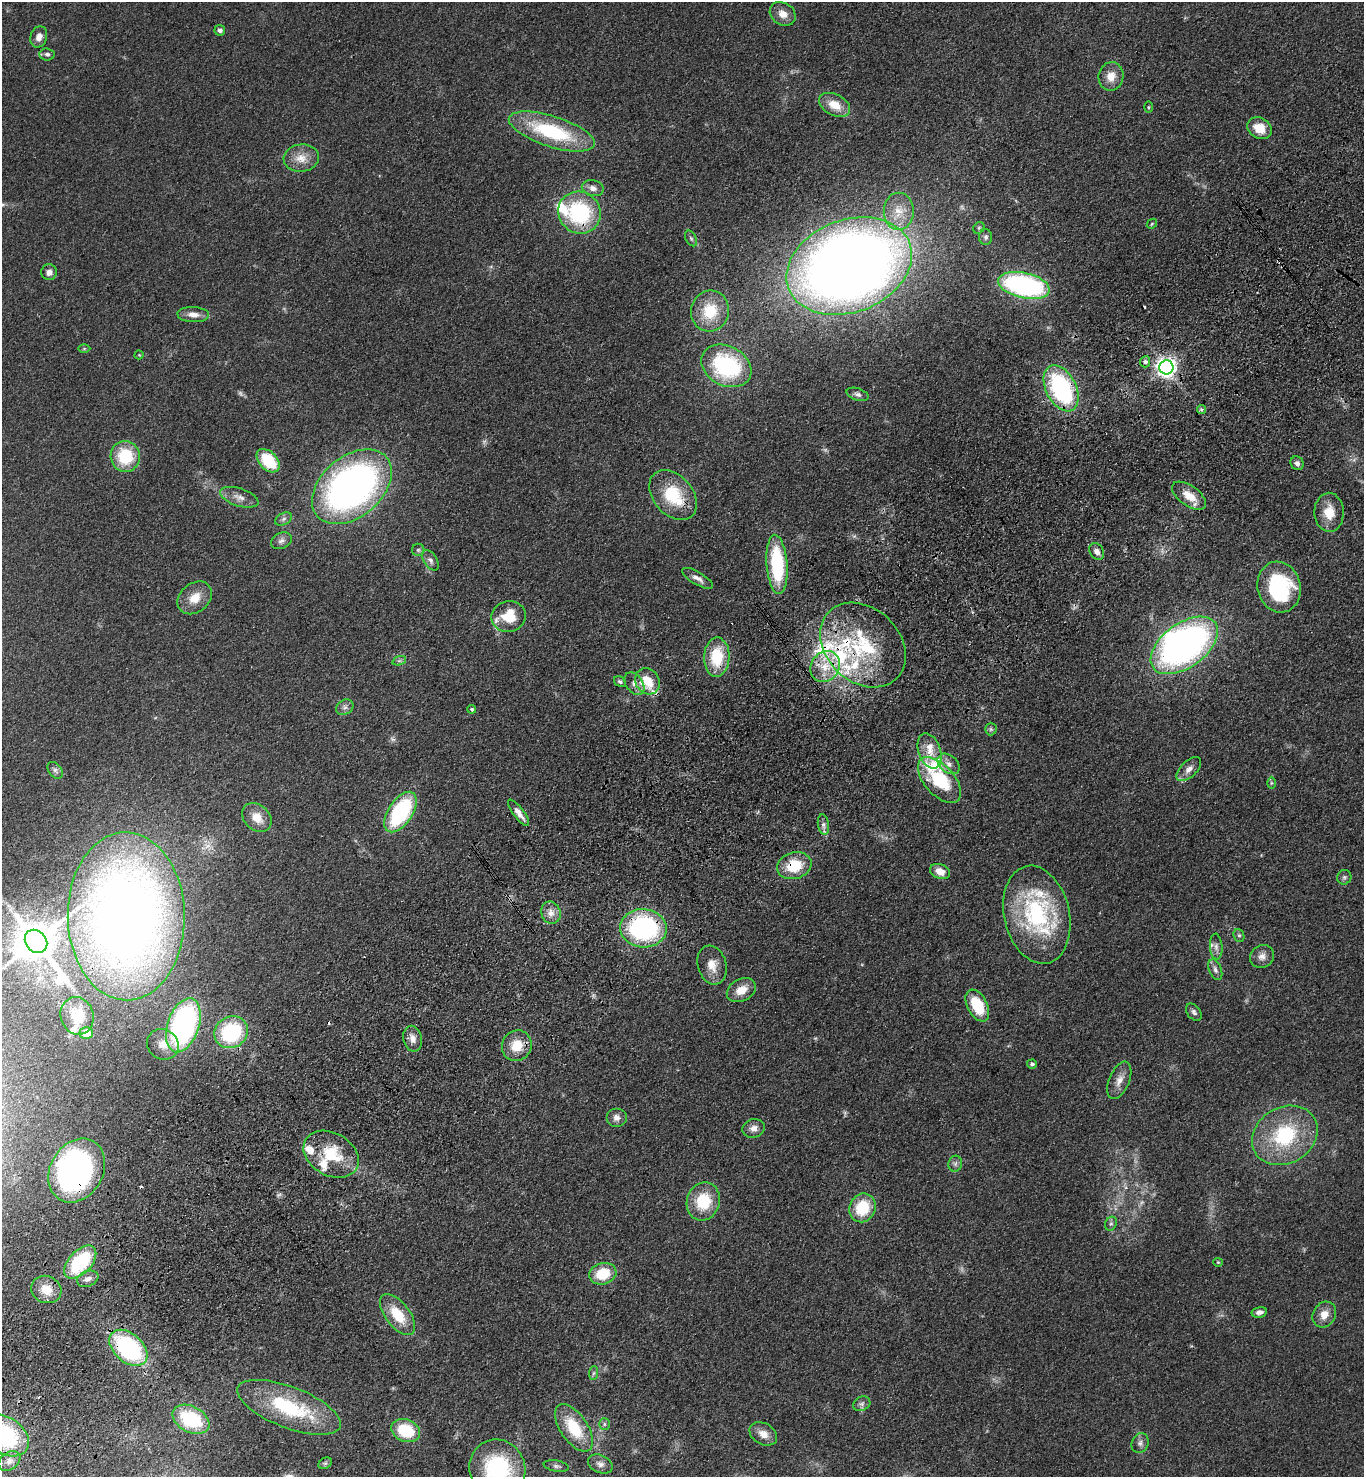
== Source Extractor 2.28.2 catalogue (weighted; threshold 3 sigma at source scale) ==
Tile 7 of 4 x 4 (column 3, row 2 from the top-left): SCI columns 3098-4459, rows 3044-4518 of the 6055 x 6086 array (HDU 1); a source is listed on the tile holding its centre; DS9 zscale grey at full resolution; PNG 1366 x 1479 px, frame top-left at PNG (2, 2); each listed source drawn as its Kron ellipse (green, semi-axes under 4 px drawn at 4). Shown black and unused: <1% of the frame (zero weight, under 3 of 4 exposures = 6% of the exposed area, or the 3 px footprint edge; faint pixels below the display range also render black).
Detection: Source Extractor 2.28.2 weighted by HDU 2 'WHT'; one run over the whole footprint, this tile lists its part. Background 0.0995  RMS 0.0068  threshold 0.0306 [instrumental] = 3 sigma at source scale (4.5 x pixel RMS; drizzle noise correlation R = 1.50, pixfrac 1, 0.05/0.05 arcsec/px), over >= 5 px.
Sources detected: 153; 6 too faint to see at this stretch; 2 inside a brighter object's white glare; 3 cosmic-ray / hot-pixel residue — neither listed nor drawn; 15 inside a brighter listed object's ellipse — not listed separately; the other 127 listed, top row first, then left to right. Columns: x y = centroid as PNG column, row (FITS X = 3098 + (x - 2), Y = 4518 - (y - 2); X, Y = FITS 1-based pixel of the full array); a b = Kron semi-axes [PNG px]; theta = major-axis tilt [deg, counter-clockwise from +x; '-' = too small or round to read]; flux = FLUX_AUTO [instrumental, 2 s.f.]
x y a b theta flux
783 14 14 11 -35 7.3
220 30 5 5 - 2.1
39 37 11 8 73 4.7
47 54 7 6 - 2
1111 76 14 12 80 8.6
835 105 16 10 -28 12
1148 107 6 4 90 0.82
1259 128 13 10 -28 12
552 131 45 15 -18 63
301 158 18 13 5 9.8
593 188 11 8 -12 4.2
899 211 18 15 90 13
579 213 22 20 -42 66
1152 224 6 4 47 0.88
979 228 6 5 - 1.2
986 237 8 6 -89 2
691 238 8 5 -62 1.5
849 266 64 46 21 970
49 272 8 7 - 3.8
1024 285 26 12 -13 140
710 311 20 19 - 22
193 315 16 7 -3 5.2
84 349 6 4 1 0.85
139 355 4 4 - 0.69
1145 362 5 5 - 2.1
726 366 26 19 -28 75
1166 367 7 7 - 390
1061 388 25 15 -63 97
857 394 11 6 -18 2.3
1201 409 4 3 - 2
125 456 15 14 - 32
268 461 14 9 -47 31
1297 463 7 6 - 2.3
352 487 45 30 40 310
673 495 28 19 -49 33
1189 496 19 10 -36 11
239 497 20 9 -18 6.2
1329 512 19 14 -88 13
284 519 9 6 28 2.3
281 541 11 7 23 3.1
418 550 6 6 - 1.4
1097 552 9 6 -56 3.4
430 560 11 6 -57 2.6
777 564 29 10 -85 59
697 578 17 6 -30 4.2
1279 587 25 21 -77 67
195 598 19 14 40 12
509 617 17 15 11 19
863 645 48 37 -44 72
1184 645 38 22 36 280
717 657 19 12 88 28
399 661 7 4 18 1.4
825 667 16 14 55 16
647 681 13 12 - 18
620 682 6 4 -32 1.5
634 684 12 8 -53 4.8
345 707 9 7 31 2.7
472 709 4 4 - 1.1
991 729 6 6 - 1.4
930 751 18 11 -70 9.8
949 764 12 8 -39 4.5
1189 769 15 8 44 4.6
55 770 9 6 -52 2.1
939 780 28 15 -48 45
1271 783 6 4 90 1
400 812 23 12 56 76
518 813 16 5 -53 5.5
257 818 16 12 -42 11
823 825 10 5 -80 2.4
794 866 17 13 16 22
940 872 10 7 -22 7.2
1344 877 7 7 - 1.7
551 913 11 9 -71 5.4
1037 915 50 32 -77 93
126 916 84 58 -89 780
643 928 23 19 -3 110
1239 935 6 5 - 1.4
36 941 12 10 -50 2500
1216 947 13 6 -86 3.1
1262 956 12 11 - 4.8
712 965 20 14 -73 9.8
1215 970 11 6 -69 2.7
741 990 15 11 27 9.8
977 1005 17 10 -63 25
1194 1012 9 6 -52 2.2
77 1016 19 16 -73 15
183 1025 28 15 71 160
231 1032 17 15 31 61
86 1033 6 6 - 8.7
413 1039 13 9 -77 5
163 1044 16 15 - 8.4
517 1046 15 14 - 15
1032 1064 5 4 - 1.7
1119 1080 20 10 67 7
616 1118 10 9 - 4.2
754 1128 11 9 16 4.4
1285 1135 34 28 30 59
331 1154 29 21 -29 30
955 1164 8 6 81 2
77 1170 34 26 59 180
703 1201 19 16 72 28
862 1208 15 12 61 27
1111 1224 7 5 67 1.8
80 1262 20 11 47 56
1218 1262 4 4 - 0.66
603 1274 13 10 16 22
88 1279 11 7 22 3.8
46 1289 15 13 -25 12
1259 1312 8 5 12 3.2
398 1315 24 12 -52 22
1324 1315 13 11 55 7.1
128 1348 22 14 -41 99
593 1373 7 4 88 1.4
862 1404 9 7 25 2.2
289 1407 55 20 -21 59
191 1419 20 13 -28 47
604 1424 6 5 - 1.4
574 1428 27 13 -56 29
406 1430 15 11 -21 32
763 1434 15 10 -29 6.9
4 1435 27 18 -33 79
1140 1443 10 8 69 3.1
9 1461 12 8 36 3.7
325 1463 7 5 29 1.3
600 1464 13 8 -25 3.9
556 1466 13 5 -10 2.1
497 1469 29 27 -64 72
Overlapping masked pixels (flux is a lower limit): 14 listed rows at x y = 579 213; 849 266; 1166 367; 1061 388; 1189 496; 863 645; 717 657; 825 667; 794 866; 126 916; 643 928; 331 1154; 77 1170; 128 1348
Isophote crosses this tile's border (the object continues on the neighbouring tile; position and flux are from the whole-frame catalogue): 2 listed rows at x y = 4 1435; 497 1469